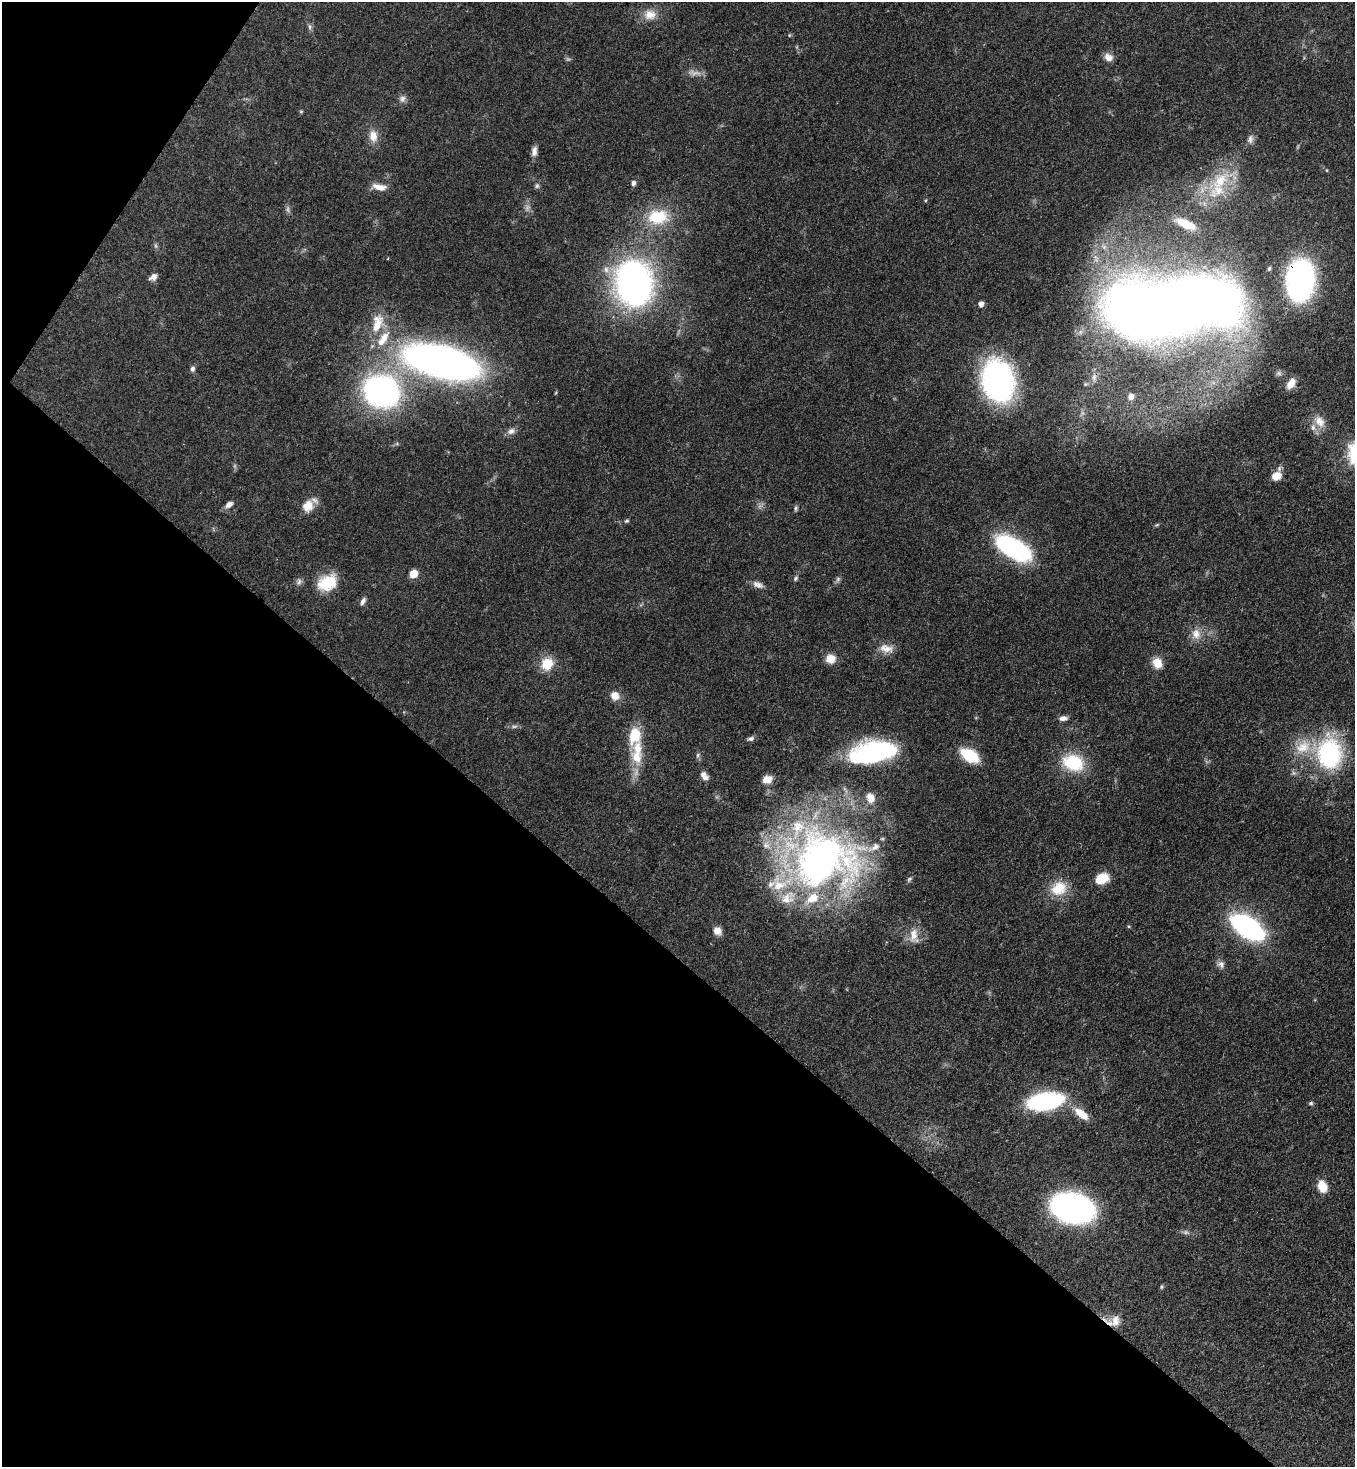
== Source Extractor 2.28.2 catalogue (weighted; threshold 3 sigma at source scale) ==
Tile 9 of 4 x 4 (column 1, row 3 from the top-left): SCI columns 366-1718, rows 1525-2989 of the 6003 x 5980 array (HDU 1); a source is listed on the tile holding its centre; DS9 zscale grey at full resolution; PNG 1357 x 1469 px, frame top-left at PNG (2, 2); no overlay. Shown black and unused: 37% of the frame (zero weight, under 3 of 4 exposures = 7% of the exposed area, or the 3 px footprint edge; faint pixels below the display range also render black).
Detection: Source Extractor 2.28.2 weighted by HDU 2 'WHT'; one run over the whole footprint, this tile lists its part. Background 0.0796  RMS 0.0039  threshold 0.0176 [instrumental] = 3 sigma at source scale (4.5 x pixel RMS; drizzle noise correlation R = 1.50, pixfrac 1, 0.05/0.05 arcsec/px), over >= 5 px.
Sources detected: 100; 6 too faint to see at this stretch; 1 inside a brighter object's white glare — not listed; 13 inside a brighter listed object's ellipse — not listed separately; the other 80 listed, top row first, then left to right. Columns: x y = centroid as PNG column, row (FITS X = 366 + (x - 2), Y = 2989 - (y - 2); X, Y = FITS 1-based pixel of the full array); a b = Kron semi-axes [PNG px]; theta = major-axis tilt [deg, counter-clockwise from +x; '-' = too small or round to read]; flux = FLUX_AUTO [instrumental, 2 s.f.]
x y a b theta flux
650 15 17 14 1 5.3
310 27 8 6 90 1
789 35 5 5 - 0.45
1108 57 10 8 -30 3
402 99 9 9 - 1.7
301 111 5 4 - 0.41
373 136 17 11 -79 4.4
1250 139 12 8 78 1.7
534 151 12 7 83 2.1
1220 181 30 18 49 17
633 183 7 6 - 1.2
537 186 6 6 - 0.86
379 187 20 8 -9 3.7
658 217 30 21 3 17
1186 224 26 10 -23 8.8
156 246 8 4 -71 0.69
1269 269 6 5 - 0.71
153 277 10 7 33 2.1
1300 280 27 18 85 130
634 283 31 24 -81 190
981 304 5 5 - 2.1
1172 307 102 43 9 660
377 323 28 14 76 9
442 362 49 20 -15 330
192 369 7 6 - 1.2
1279 373 8 6 13 1.1
1094 377 12 7 84 2.2
998 381 33 24 -76 120
1291 383 13 8 58 4.3
381 391 23 19 -22 150
1131 397 9 8 - 2.3
1319 421 18 12 -52 4.6
511 431 12 9 21 2.1
1276 476 10 8 25 4.9
229 504 10 6 35 2
308 506 16 13 58 5.3
796 508 7 5 75 0.72
626 521 7 5 16 0.65
1157 525 6 4 3 0.49
1013 548 34 16 -31 58
413 574 6 5 - 9.7
796 578 8 5 63 0.81
299 581 9 7 89 1.3
327 583 24 17 27 12
758 585 15 8 -21 2.3
363 601 11 5 63 1.5
1196 634 15 13 -80 4.5
886 648 20 10 -11 4.1
830 659 10 9 - 5.3
1157 663 12 10 -64 5.4
547 664 16 15 - 7.9
615 696 11 10 - 3.6
1063 718 10 6 5 1.9
514 726 9 4 8 0.96
635 735 25 14 86 11
751 739 9 6 15 1.1
873 752 47 21 11 59
1329 753 37 29 -85 47
698 755 6 5 - 0.77
970 755 17 9 -31 18
1073 763 28 20 -17 18
704 776 12 8 -50 2.2
767 779 10 8 18 4
870 798 14 11 -72 4.4
820 860 80 77 53 180
909 879 8 5 46 0.76
1102 879 13 9 30 9
1059 888 22 18 30 10
1129 926 5 3 - 0.38
1247 927 28 13 -34 93
717 931 11 9 -48 2.7
913 935 21 12 84 5.4
1221 964 10 9 - 1.9
1045 1101 23 11 10 74
1311 1103 6 5 - 0.61
1081 1114 22 10 -39 6.3
1322 1186 14 9 -69 5.7
1072 1208 28 18 -12 160
1162 1287 7 3 82 0.49
1115 1321 16 12 79 4.2
Overlapping masked pixels (flux is a lower limit): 2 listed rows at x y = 1300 280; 1115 1321